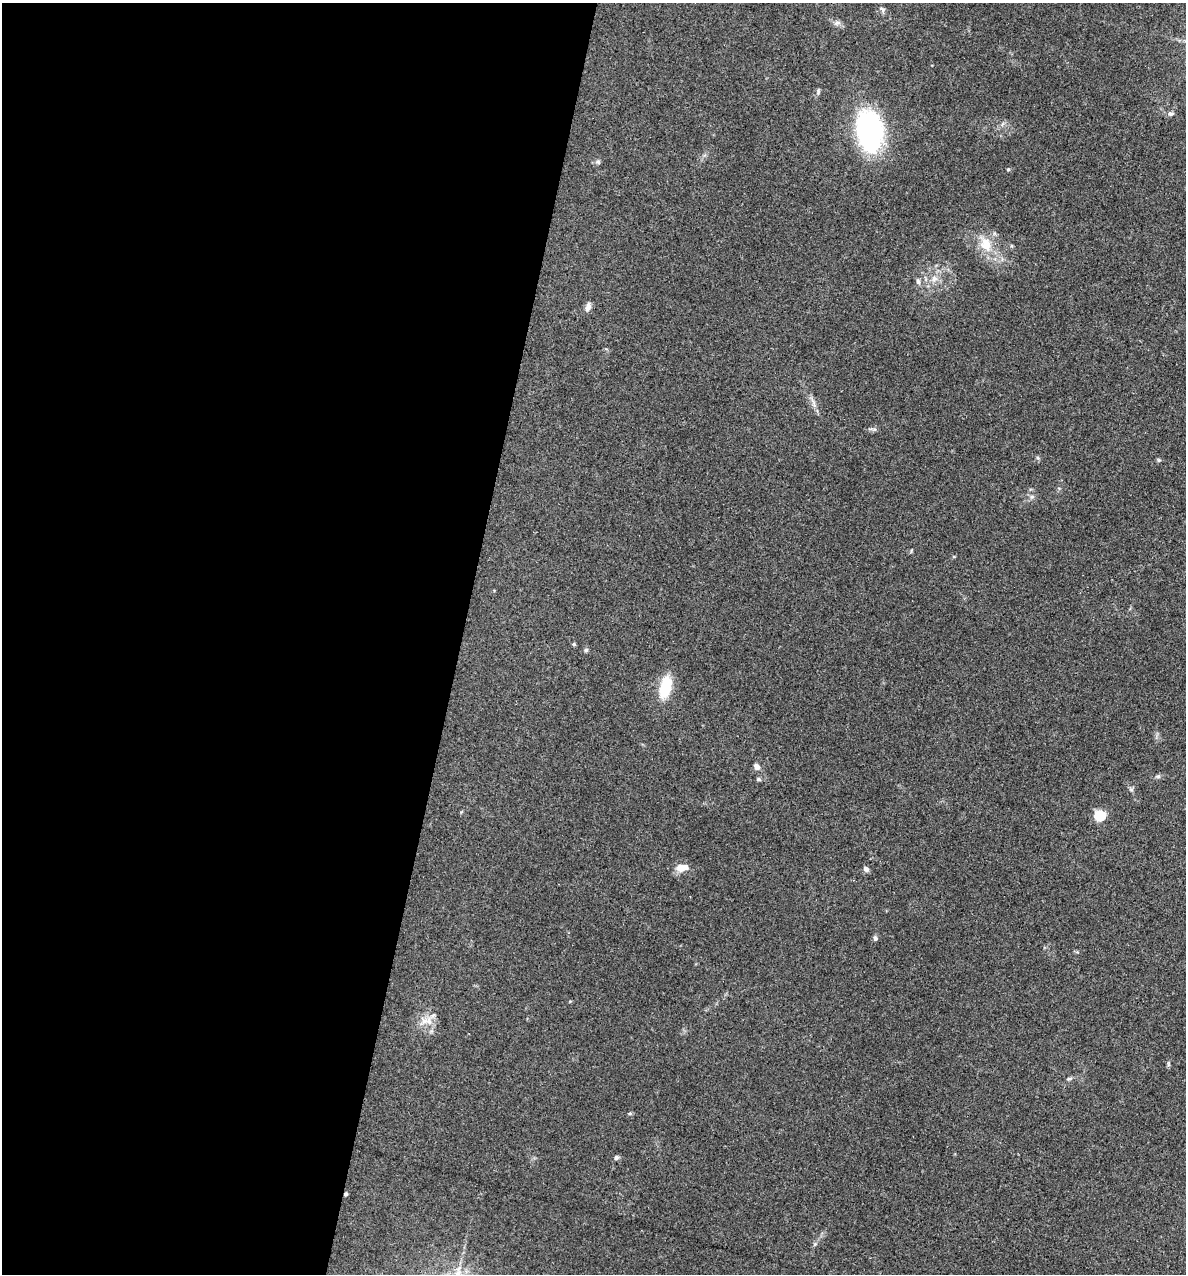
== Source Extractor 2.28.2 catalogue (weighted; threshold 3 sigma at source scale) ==
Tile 5 of 4 x 4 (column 1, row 2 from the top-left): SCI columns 124-1307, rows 2543-3814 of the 5104 x 5085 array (HDU 1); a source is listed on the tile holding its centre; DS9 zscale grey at full resolution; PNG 1188 x 1276 px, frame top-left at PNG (2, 3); no overlay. Shown black and unused: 39% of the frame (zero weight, under 3 of 4 exposures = <1% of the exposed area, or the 3 px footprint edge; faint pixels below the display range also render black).
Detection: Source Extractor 2.28.2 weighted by HDU 2 'WHT'; one run over the whole footprint, this tile lists its part. Background 0.25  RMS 0.0093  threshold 0.042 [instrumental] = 3 sigma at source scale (4.5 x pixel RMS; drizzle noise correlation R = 1.50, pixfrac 1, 0.05/0.05 arcsec/px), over >= 5 px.
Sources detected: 28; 1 cosmic-ray / hot-pixel residue — not listed; the other 27 listed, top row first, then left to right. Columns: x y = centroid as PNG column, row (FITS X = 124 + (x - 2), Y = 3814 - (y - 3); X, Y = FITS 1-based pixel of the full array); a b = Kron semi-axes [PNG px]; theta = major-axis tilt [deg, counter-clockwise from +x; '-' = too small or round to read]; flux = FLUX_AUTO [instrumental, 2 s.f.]
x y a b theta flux
882 9 10 6 -37 2.7
837 23 9 6 18 2.9
1170 114 8 6 2 2.3
870 130 36 23 -83 180
598 162 7 5 -44 1.7
1008 169 5 4 - 1.1
986 244 22 16 -73 21
934 279 9 8 - 5.2
918 281 9 5 -79 2.5
588 307 12 6 77 4.3
814 404 9 4 -89 2.7
1159 460 6 4 -42 1.2
1032 497 7 4 -18 1.8
574 644 6 4 -21 1.2
586 650 5 5 - 1.5
665 687 22 11 75 32
757 767 8 6 -52 4.3
1158 776 7 5 -7 1.8
758 779 6 5 - 1.7
1131 790 7 4 -1 1.5
1100 815 5 5 - 78
682 867 16 8 8 10
866 869 7 6 - 3.2
875 938 6 5 - 2.5
424 1021 14 10 -51 10
1069 1079 8 4 7 1.8
616 1158 6 5 - 2.3
Unlisted compact peaks at least as high as the median listed source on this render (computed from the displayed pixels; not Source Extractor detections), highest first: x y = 818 91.